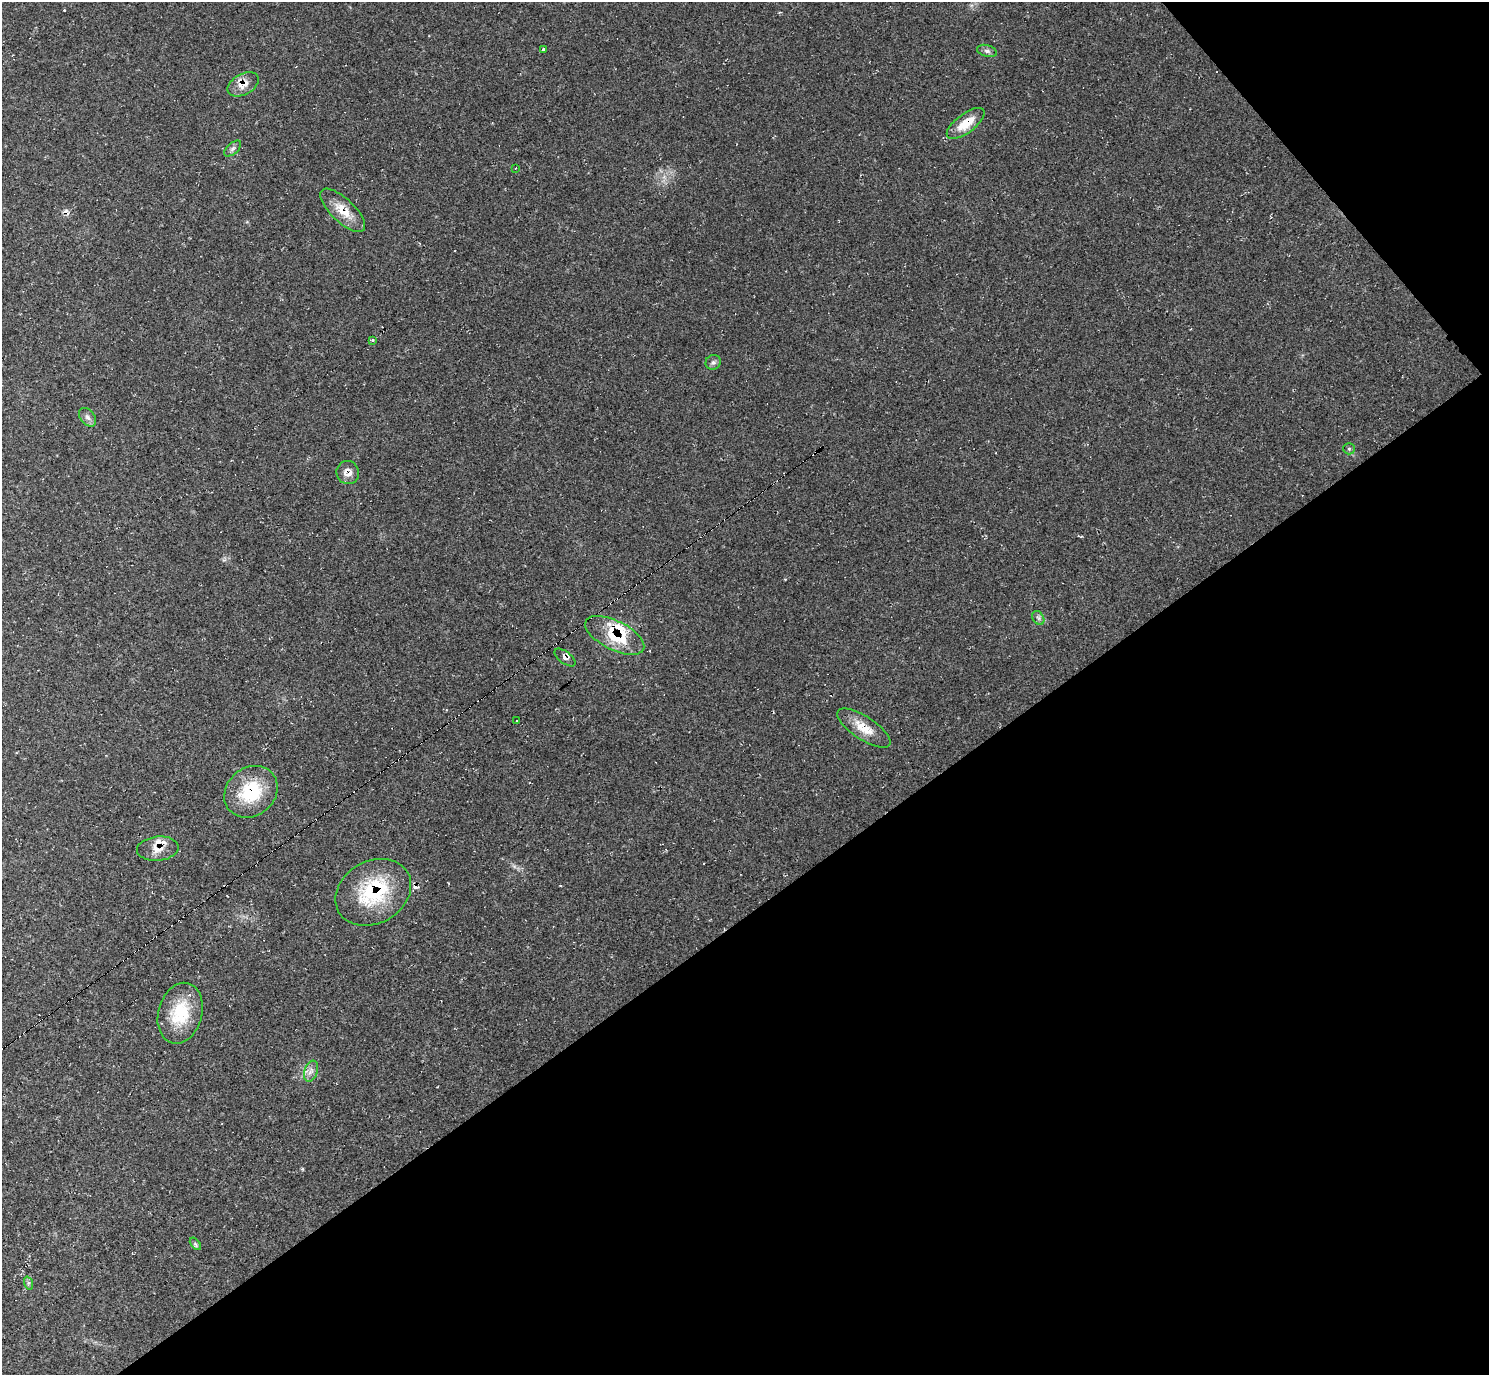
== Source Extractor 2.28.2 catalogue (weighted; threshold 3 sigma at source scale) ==
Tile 12 of 4 x 4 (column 4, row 3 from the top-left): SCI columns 4469-5955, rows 1677-3049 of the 5955 x 5951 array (HDU 1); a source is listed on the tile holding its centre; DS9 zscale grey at full resolution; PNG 1491 x 1377 px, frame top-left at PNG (2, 2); each listed source drawn as its Kron ellipse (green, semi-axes under 4 px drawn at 4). Shown black and unused: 37% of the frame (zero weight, under 2 of 3 exposures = <1% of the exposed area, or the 3 px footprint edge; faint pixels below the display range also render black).
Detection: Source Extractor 2.28.2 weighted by HDU 2 'WHT'; one run over the whole footprint, this tile lists its part. Background 0.0347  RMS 0.0065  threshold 0.0292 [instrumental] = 3 sigma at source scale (4.5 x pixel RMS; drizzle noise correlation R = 1.50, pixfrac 1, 0.05/0.05 arcsec/px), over >= 5 px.
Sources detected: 32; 4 cosmic-ray / hot-pixel residue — neither listed nor drawn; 4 inside a brighter listed object's ellipse — not listed separately; the other 24 listed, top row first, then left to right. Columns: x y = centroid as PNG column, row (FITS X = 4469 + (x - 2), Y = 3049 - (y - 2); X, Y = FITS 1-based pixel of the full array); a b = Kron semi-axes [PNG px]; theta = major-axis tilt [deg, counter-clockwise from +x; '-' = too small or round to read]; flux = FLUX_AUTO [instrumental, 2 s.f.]
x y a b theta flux
543 49 4 3 - 1.4
987 51 10 6 -15 2
243 84 17 10 28 7.4
966 123 22 9 37 14
233 149 10 5 42 2
515 168 3 2 - 0.8
343 210 29 11 -44 13
372 340 3 3 - 4.5
713 362 8 7 - 1.9
88 417 10 7 -51 2.7
1349 449 6 5 - 1
348 472 11 11 - 5.5
1038 618 7 5 -59 1.7
615 635 32 14 -27 26
565 658 12 6 -36 2.8
517 720 3 3 - 4.1
864 728 31 11 -33 13
251 792 28 24 41 34
158 849 21 12 5 8.6
373 892 40 31 30 51
180 1013 31 22 74 28
311 1071 11 6 69 3.2
195 1244 7 4 -50 1.2
28 1283 7 4 -72 1.3
Overlapping masked pixels (flux is a lower limit): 9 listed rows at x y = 243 84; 966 123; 343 210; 348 472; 615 635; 565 658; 251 792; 158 849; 373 892